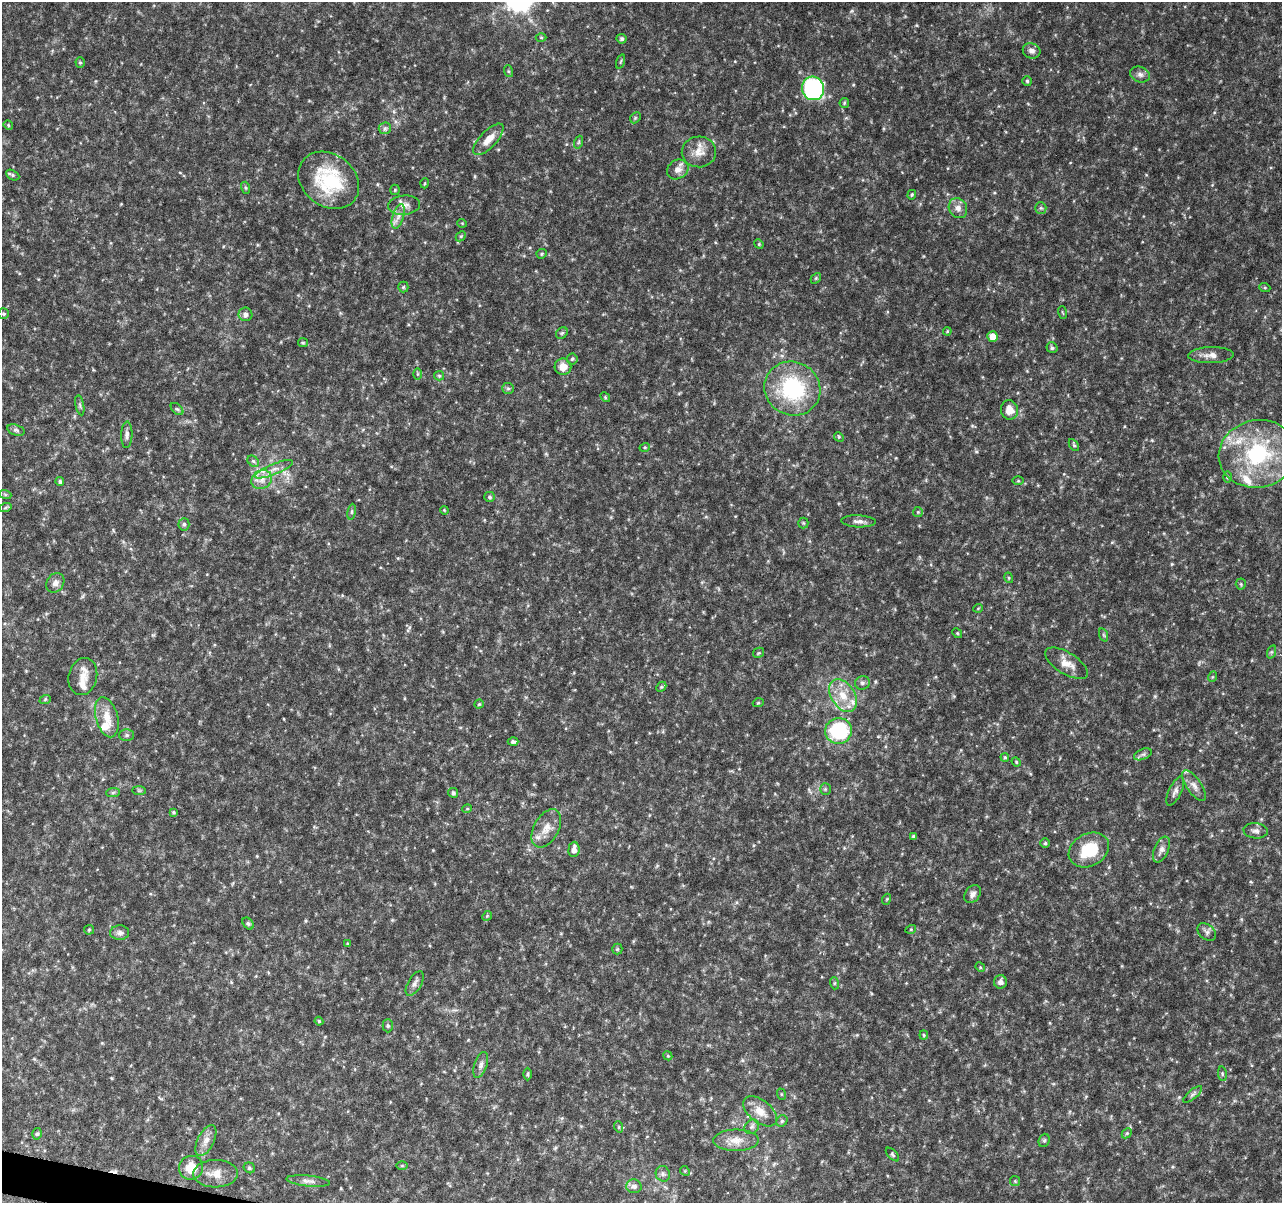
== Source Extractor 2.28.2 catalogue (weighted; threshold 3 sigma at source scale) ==
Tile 7 of 4 x 4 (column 3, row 2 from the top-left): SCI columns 2563-3842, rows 2631-3831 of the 5138 x 5324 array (HDU 1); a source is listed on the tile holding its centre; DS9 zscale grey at full resolution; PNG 1284 x 1205 px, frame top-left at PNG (2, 2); each listed source drawn as its Kron ellipse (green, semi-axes under 4 px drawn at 4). Shown black and unused: <1% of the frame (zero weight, under 4 of 8 exposures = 1% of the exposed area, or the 3 px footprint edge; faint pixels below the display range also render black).
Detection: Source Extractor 2.28.2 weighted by HDU 2 'WHT'; one run over the whole footprint, this tile lists its part. Background 0.0619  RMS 0.0032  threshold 0.0132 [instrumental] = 3 sigma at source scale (4.09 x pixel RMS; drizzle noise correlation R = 1.36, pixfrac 0.8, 0.0396/0.0396 arcsec/px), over >= 5 px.
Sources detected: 163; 8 inside a brighter listed object's ellipse — not listed separately; the other 155 listed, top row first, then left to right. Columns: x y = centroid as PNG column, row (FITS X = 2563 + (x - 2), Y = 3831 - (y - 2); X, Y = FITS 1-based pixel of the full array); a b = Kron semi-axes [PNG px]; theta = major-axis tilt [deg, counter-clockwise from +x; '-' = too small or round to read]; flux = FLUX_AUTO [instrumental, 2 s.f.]
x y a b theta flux
541 37 5 3 - 0.27
621 39 5 4 - 0.65
1032 51 9 7 -21 1.4
621 61 7 3 71 0.36
80 63 5 4 - 0.4
508 71 6 4 -71 0.38
1140 74 10 7 -23 1.2
1027 81 5 4 - 0.52
813 88 12 11 - 43
844 103 5 4 - 0.38
635 118 6 4 46 0.39
8 125 5 4 - 0.33
385 128 6 5 - 0.7
488 139 20 8 47 3.3
579 142 6 4 71 0.39
699 152 17 15 3 3.8
678 169 11 9 32 2.1
13 175 7 5 -27 0.52
329 180 32 26 -38 19
425 183 5 3 - 0.26
246 188 6 4 -72 0.41
395 190 5 5 - 0.36
912 195 5 3 - 0.35
404 205 16 9 6 2.4
958 208 10 9 - 1.8
1041 208 6 5 - 0.56
398 216 13 5 73 1.7
462 223 5 3 - 0.22
461 236 6 4 44 0.41
759 244 5 4 - 0.34
542 254 5 4 - 0.42
816 278 6 4 47 0.42
403 287 5 5 - 0.4
1265 288 5 3 - 0.27
1062 313 6 3 -71 0.27
4 314 5 5 - 0.45
245 314 7 6 - 1.4
947 331 4 3 - 0.28
562 333 6 5 - 0.46
993 336 5 5 - 3.8
303 343 5 4 - 0.38
1052 348 5 5 - 0.59
1211 355 23 8 2 2.3
572 359 5 5 - 0.49
563 367 8 8 - 2.9
417 374 6 4 90 0.39
439 376 5 4 - 0.42
508 388 6 5 - 0.59
792 389 28 26 -29 26
605 397 5 4 - 0.35
80 405 10 3 -79 0.5
177 409 7 4 -43 0.59
1009 410 10 8 -78 3.4
16 430 9 5 -15 0.74
127 435 13 5 88 1.2
839 437 5 4 - 0.34
1074 445 6 4 -59 0.47
645 447 5 3 - 0.29
1258 454 39 33 11 30
253 461 6 5 - 0.64
274 469 20 5 22 2.4
1228 477 6 4 -90 0.37
262 480 11 9 30 2.5
1018 481 5 4 - 0.33
60 482 4 4 - 0.61
5 494 6 4 -19 0.34
490 497 5 5 - 0.49
5 508 6 4 19 0.39
444 510 4 3 - 0.24
352 512 8 4 82 0.53
918 512 5 5 - 0.37
859 521 17 6 -2 1.5
803 523 5 5 - 0.37
184 524 6 5 - 0.73
1009 578 5 3 - 0.33
55 583 10 8 57 1.7
1241 584 5 5 - 0.45
978 608 5 3 - 0.23
957 633 5 4 - 0.35
1104 635 7 4 -71 0.43
1271 652 7 4 71 0.45
759 653 5 5 - 0.39
1066 663 24 10 -32 3.5
83 677 19 14 76 3.2
1212 677 5 3 - 0.27
862 683 7 6 - 0.83
661 687 5 4 - 0.47
843 695 18 11 -57 5.6
45 700 6 3 21 0.37
758 703 5 3 - 0.3
479 704 4 4 - 0.37
107 717 20 11 -75 4.6
838 731 13 13 - 22
127 735 7 6 - 0.7
513 742 5 4 - 0.73
1143 754 9 5 23 0.78
1005 757 4 4 - 0.41
1016 762 5 4 - 0.32
1194 786 18 7 -56 2
825 789 5 5 - 0.46
139 790 7 4 0 0.48
1175 791 16 6 65 1.3
113 793 7 4 2 0.53
453 793 5 4 - 0.67
467 809 5 3 - 0.27
173 812 4 3 - 0.45
546 828 20 12 61 4
1256 831 12 7 -5 1.2
914 836 3 3 - 0.55
1045 843 5 5 - 0.44
574 849 7 5 85 1.7
1089 850 21 16 28 10
1161 850 14 7 66 1.5
972 894 10 7 55 1.3
887 899 5 3 - 0.28
487 916 5 4 - 0.34
248 924 7 5 -49 0.52
911 929 5 3 - 0.28
89 930 5 5 - 0.37
1207 932 10 7 -41 1.1
120 933 9 7 3 1
347 944 4 3 - 0.38
617 949 5 5 - 0.38
980 967 5 4 - 0.3
1000 982 7 6 - 1.4
415 983 14 6 60 1.3
834 983 6 4 -73 0.42
319 1021 4 3 - 0.35
388 1026 7 5 -89 0.49
924 1035 4 4 - 0.34
668 1056 5 3 - 0.32
481 1065 13 6 72 1.2
528 1074 6 4 89 0.42
1222 1074 7 3 -82 0.42
781 1094 6 3 -72 0.33
1193 1094 12 4 40 0.79
760 1111 20 11 -38 4
782 1121 6 5 - 0.55
619 1127 6 3 -72 0.35
752 1127 8 6 45 0.83
1127 1133 6 4 44 0.44
37 1134 6 4 74 0.55
206 1140 17 8 63 2.3
736 1140 23 10 1 3.9
1044 1140 7 5 69 0.51
892 1154 8 4 -46 0.43
402 1166 6 4 0 0.35
191 1168 12 12 - 5
249 1168 6 5 - 0.52
685 1171 5 4 - 0.36
216 1174 22 13 1 3.6
663 1174 8 7 - 0.93
308 1181 21 5 -6 1.6
1015 1181 5 5 - 0.37
634 1186 7 7 - 1.2